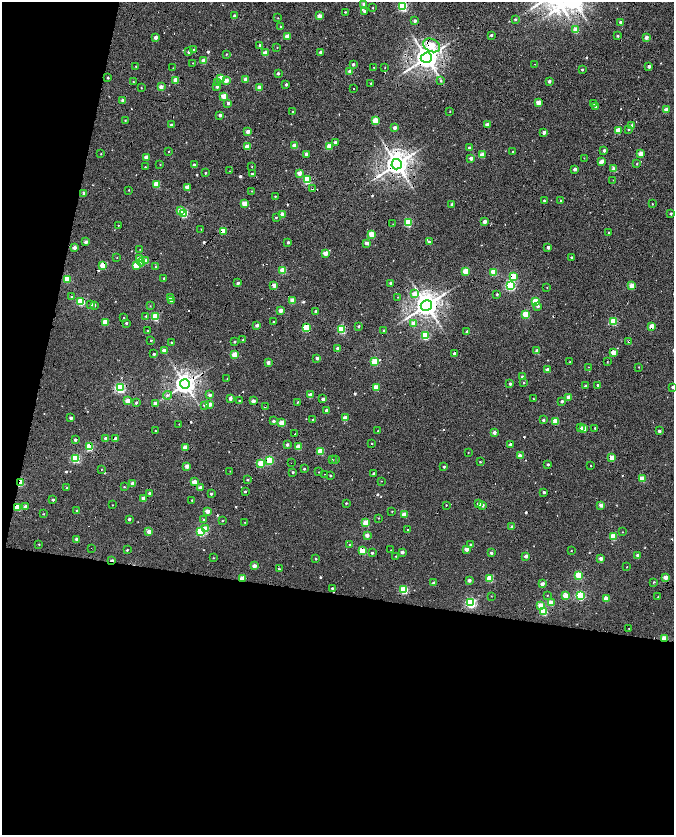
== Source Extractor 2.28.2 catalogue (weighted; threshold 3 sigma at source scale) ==
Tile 13 of 4 x 4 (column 1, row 4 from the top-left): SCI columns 5-1348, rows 282-1946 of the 5378 x 7161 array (HDU 1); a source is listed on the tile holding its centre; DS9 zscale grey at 2 x 2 block average (1 PNG px = mean of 2 x 2 image px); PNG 676 x 837 px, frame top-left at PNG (2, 2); each listed source drawn as its Kron ellipse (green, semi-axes under 4 px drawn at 4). Shown black and unused: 39% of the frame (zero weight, under 7 of 14 exposures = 4% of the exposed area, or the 3 px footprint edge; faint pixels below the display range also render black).
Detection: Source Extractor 2.28.2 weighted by HDU 2 'WHT'; one run over the whole footprint, this tile lists its part. Background -0.013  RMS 0.0053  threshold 0.0217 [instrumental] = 3 sigma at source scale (4.09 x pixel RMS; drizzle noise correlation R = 1.36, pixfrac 0.8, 0.0396/0.0396 arcsec/px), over >= 5 px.
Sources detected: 424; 46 cosmic-ray / hot-pixel residue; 2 long thin detections or spike segments (spike, bleed or trail) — neither listed nor drawn; the other 376 listed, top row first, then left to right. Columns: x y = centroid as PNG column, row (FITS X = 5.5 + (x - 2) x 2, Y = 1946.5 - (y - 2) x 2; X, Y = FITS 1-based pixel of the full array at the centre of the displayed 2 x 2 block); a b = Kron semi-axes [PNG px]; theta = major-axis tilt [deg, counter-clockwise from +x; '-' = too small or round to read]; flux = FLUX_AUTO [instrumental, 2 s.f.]
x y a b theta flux
364 4 2 2 - 9.2
403 6 3 3 - 120
373 8 2 2 - 0.66
365 11 3 2 - 4.6
345 12 3 3 - 0.93
235 16 3 2 - 4.6
319 16 2 2 - 12
278 18 3 2 - 0.48
515 19 3 2 - 1.6
415 21 2 2 - 4.6
620 22 2 2 - 4.9
281 27 2 2 - 1.2
576 30 3 2 - 23
491 35 2 2 - 2.6
288 36 3 2 - 22
618 36 3 2 - 1.7
155 37 2 2 - 7
646 37 2 2 - 8.1
260 45 2 2 - 3.5
432 45 9 6 -28 24
277 48 2 2 - 0.52
193 50 2 2 - 3.4
189 52 2 2 - 4
320 52 2 2 - 3.3
265 53 3 2 - 15
226 54 3 2 - 0.84
426 58 6 5 - 1400
204 61 2 2 - 18
193 63 2 2 - 0.51
353 64 2 2 - 4.4
535 64 2 2 - 0.57
136 66 2 2 - 1.1
649 66 2 2 - 5.7
374 67 2 2 - 0.52
385 67 2 2 - 0.51
173 68 2 2 - 0.58
582 70 2 2 - 1.8
350 71 2 2 - 13
278 73 2 2 - 3.3
108 78 2 2 - 2.3
221 78 3 3 - 20
246 79 3 2 - 14
176 80 3 2 - 18
226 80 3 2 - 15
441 81 3 3 - 1.2
549 81 2 2 - 4.7
133 82 2 2 - 0.66
218 83 3 3 - 2.4
371 83 3 2 - 0.83
286 84 2 2 - 2.8
217 86 3 2 - 4
161 87 3 2 - 9.5
260 87 3 2 - 13
141 88 2 2 - 0.53
353 89 2 2 - 6.3
224 96 3 3 - 24
123 100 2 2 - 8.1
228 103 2 2 - 3.7
538 103 3 2 - 19
594 103 2 2 - 0.64
595 106 2 2 - 1.7
666 110 2 2 - 15
450 111 2 2 - 0.55
293 112 2 2 - 2.8
220 115 2 2 - 4.9
125 120 2 2 - 0.97
375 121 3 3 - 34
171 125 2 2 - 2.1
487 125 2 2 - 13
632 126 2 2 - 10
395 128 2 2 - 7.2
628 129 3 3 - 1.6
618 130 3 2 - 19
248 132 2 2 - 11
544 133 2 2 - 7.7
335 142 3 2 - 3.5
295 146 2 2 - 18
330 146 3 2 - 27
247 147 3 2 - 27
469 148 2 2 - 4.6
604 150 2 2 - 4.5
168 151 2 2 - 0.54
513 152 2 2 - 3.3
101 154 2 2 - 0.72
306 154 2 2 - 5.8
640 154 2 2 - 19
482 155 3 2 - 20
146 157 3 2 - 12
471 158 2 2 - 8.5
584 158 3 2 - 0.43
601 161 3 2 - 12
397 164 5 5 - 1400
637 164 2 2 - 1.1
160 165 2 2 - 0.52
194 165 2 2 - 4
145 167 3 2 - 1
252 167 2 2 - 0.73
575 169 2 2 - 5.2
614 169 2 2 - 13
230 171 2 2 - 0.48
205 173 2 2 - 1.6
299 173 2 2 - 13
252 174 2 2 - 1.5
307 180 3 3 - 73
613 180 2 2 - 0.39
157 184 3 3 - 34
187 187 2 2 - 11
312 189 3 2 - 1.3
129 190 2 2 - 0.69
252 191 2 2 - 0.54
84 193 2 2 - 6.6
275 196 2 2 - 0.99
544 201 2 2 - 1.5
561 201 2 2 - 2.8
245 204 3 3 - 26
452 204 2 2 - 3.4
652 204 2 2 - 0.62
181 211 3 3 - 25
184 213 3 3 - 70
283 214 3 2 - 20
671 214 2 2 - 2.8
276 217 2 2 - 1.2
484 222 2 2 - 10
408 223 3 3 - 67
393 224 2 2 - 0.43
118 225 2 2 - 0.55
201 229 2 2 - 0.44
223 231 3 3 - 28
609 233 3 2 - 1.3
372 234 3 3 - 30
86 242 2 2 - 6.3
288 242 2 2 - 3
429 242 2 2 - 3.8
367 243 2 2 - 9.2
74 247 2 2 - 8.5
548 247 2 2 - 4.7
140 249 2 2 - 0.37
325 253 3 2 - 17
117 257 2 2 - 0.53
571 257 2 2 - 1.9
139 259 3 2 - 12
146 261 3 2 - 17
141 262 4 4 - 2.4
103 265 3 3 - 33
136 265 3 3 - 28
155 267 2 2 - 0.81
283 270 3 3 - 35
466 271 3 2 - 36
494 272 3 3 - 42
513 276 3 3 - 33
164 278 2 2 - 2.5
67 279 3 3 - 43
238 283 2 2 - 3.6
391 283 2 2 - 3.8
274 285 2 2 - 15
510 285 3 3 - 140
632 286 3 2 - 27
547 287 2 2 - 0.59
414 294 3 3 - 10
497 294 3 3 - 1.1
72 297 2 2 - 3.7
170 297 3 2 - 3
398 297 2 2 - 0.44
171 300 2 2 - 7.8
293 300 2 2 - 18
81 302 3 3 - 68
535 302 3 3 - 42
91 305 3 2 - 2.6
94 305 3 2 - 2.4
426 305 6 5 - 1500
150 306 2 2 - 0.57
538 306 3 3 - 3.6
281 311 2 2 - 13
316 312 2 2 - 4.8
526 314 3 3 - 44
146 316 3 2 - 1.3
124 317 2 2 - 0.66
155 317 3 3 - 66
614 321 3 3 - 51
105 322 3 2 - 24
273 322 2 2 - 0.65
126 323 2 2 - 2
413 323 3 3 - 6.6
257 325 2 2 - 6.5
358 326 2 2 - 2.3
651 326 3 2 - 18
306 327 3 3 - 54
342 329 3 3 - 74
384 330 2 2 - 1.4
148 331 2 2 - 0.97
467 332 2 2 - 4
425 336 3 3 - 66
151 340 2 2 - 1.3
242 340 2 2 - 0.57
629 341 3 3 - 1.8
235 342 2 2 - 1.8
172 343 2 2 - 3.4
337 348 2 2 - 5.6
164 351 2 2 - 12
537 351 2 2 - 13
613 352 2 2 - 15
154 354 2 2 - 2.6
455 354 2 2 - 10
234 355 3 2 - 29
317 358 2 2 - 4.8
268 362 2 2 - 7.8
375 362 3 3 - 49
570 362 2 2 - 0.54
607 362 2 2 - 0.58
588 367 2 2 - 0.4
639 367 2 2 - 0.57
547 370 2 2 - 9.6
522 377 2 2 - 3.3
227 379 2 2 - 0.46
523 383 3 2 - 0.86
185 384 5 4 - 1100
510 384 2 2 - 3.8
598 385 2 2 - 1.6
585 386 3 2 - 1.5
120 387 3 3 - 160
376 387 3 3 - 31
673 387 3 2 - 2.7
167 395 4 3 - 2.1
210 395 2 2 - 4.6
310 395 3 2 - 15
569 397 2 2 - 14
230 398 2 2 - 6.7
323 399 2 2 - 6.5
533 399 2 2 - 0.73
128 401 3 3 - 18
239 401 2 2 - 2.2
253 401 2 2 - 9.6
562 401 2 2 - 3.5
136 402 3 2 - 2.1
298 402 3 2 - 0.74
155 403 2 2 - 8.8
210 404 4 2 - 14
205 405 3 2 - 6
265 407 3 2 - 1
326 410 2 2 - 4.8
71 418 2 2 - 4.7
345 418 3 2 - 15
313 420 2 2 - 2
543 420 2 2 - 3
273 421 2 2 - 3.8
556 421 3 2 - 28
282 423 3 2 - 24
179 424 2 2 - 0.52
580 428 3 2 - 3.8
584 428 3 2 - 21
595 428 2 2 - 1.6
156 431 2 2 - 0.93
378 431 2 2 - 0.96
659 431 2 2 - 4.6
494 433 2 2 - 8.6
295 434 2 2 - 1.2
106 438 3 2 - 6.3
116 438 2 2 - 9.1
75 440 2 2 - 4.4
372 443 2 2 - 0.65
511 444 2 2 - 9.3
287 445 2 2 - 4.9
89 447 3 3 - 57
299 447 3 2 - 20
185 448 3 3 - 17
320 451 3 3 - 35
468 452 2 2 - 0.53
520 456 2 2 - 14
76 458 3 3 - 86
612 458 3 2 - 23
269 460 3 3 - 73
332 460 2 2 - 0.76
336 460 2 2 - 0.69
480 462 2 2 - 1
261 463 3 3 - 42
291 463 2 2 - 0.44
548 464 2 2 - 2.4
591 465 2 2 - 1.5
187 466 3 2 - 14
444 467 2 2 - 2.2
102 469 3 2 - 0.61
304 469 2 2 - 1.7
230 471 2 2 - 0.5
293 472 2 2 - 1.7
319 472 2 2 - 0.51
373 473 2 2 - 1.9
325 474 2 2 - 0.47
330 476 2 2 - 1.6
642 479 3 2 - 26
247 480 2 2 - 1.4
381 481 2 2 - 0.4
20 482 3 2 - 61
194 482 3 2 - 17
133 483 2 2 - 11
124 487 3 2 - 0.85
67 488 3 2 - 1.2
200 488 2 2 - 9.9
245 491 2 2 - 1.5
544 492 2 2 - 3.2
149 493 3 2 - 2.3
211 494 2 2 - 2.4
144 498 3 2 - 15
53 500 2 2 - 2.3
192 500 2 2 - 0.99
346 503 2 2 - 1.1
479 504 2 2 - 7.9
112 505 2 2 - 0.5
446 505 2 2 - 0.71
482 505 2 2 - 6.1
601 505 2 2 - 13
26 506 2 2 - 7.1
18 507 3 3 - 42
77 511 2 2 - 1.7
208 511 2 2 - 15
392 511 2 2 - 0.6
43 514 2 2 - 0.76
404 514 2 2 - 18
378 518 3 2 - 0.64
129 519 2 2 - 3.6
203 519 3 2 - 0.7
222 521 2 2 - 0.79
245 522 2 2 - 0.43
366 523 3 3 - 37
512 527 2 2 - 6.1
205 529 3 3 - 21
408 530 2 2 - 2.5
149 532 2 2 - 11
201 532 3 3 - 100
623 532 2 2 - 0.47
367 535 3 2 - 10
613 536 3 3 - 38
77 539 2 2 - 9.6
39 544 3 2 - 0.81
349 544 3 2 - 0.75
471 545 2 2 - 3.6
91 549 2 2 - 0.89
466 549 2 2 - 12
127 550 2 2 - 1.2
391 550 2 2 - 0.32
362 551 3 3 - 42
571 551 2 2 - 0.78
402 552 2 2 - 6.2
372 553 2 2 - 2.5
491 553 2 2 - 3.7
638 555 2 2 - 5.9
396 556 2 2 - 0.62
526 556 3 2 - 8.1
214 558 3 2 - 0.55
601 558 2 2 - 6.8
316 559 2 2 - 1.4
112 560 2 2 - 5.7
254 566 2 2 - 10
627 567 2 2 - 0.57
279 569 3 2 - 0.78
579 575 3 3 - 50
666 577 2 2 - 17
242 578 3 2 - 26
490 578 3 3 - 40
469 580 2 2 - 6.4
654 582 3 3 - 0.94
434 583 2 2 - 5.4
542 584 2 2 - 10
332 588 2 2 - 1.7
404 590 3 3 - 76
547 595 2 2 - 0.72
566 595 3 3 - 26
580 595 3 3 - 100
491 596 3 2 - 0.44
658 597 2 2 - 0.4
606 598 3 2 - 20
471 603 3 3 - 160
551 603 3 3 - 23
541 606 3 3 - 28
544 612 3 3 - 46
629 629 2 2 - 0.36
664 639 3 2 - 44
Overlapping masked pixels (flux is a lower limit): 40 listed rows (the first 20) at x y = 403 6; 235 16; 432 45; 265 53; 426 58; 649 66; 176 80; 397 164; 307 180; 312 189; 223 231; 103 265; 494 272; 513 276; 274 285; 81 302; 426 305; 651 326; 306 327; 425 336
Isophote crosses this tile's border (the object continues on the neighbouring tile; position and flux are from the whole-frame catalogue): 1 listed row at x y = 673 387